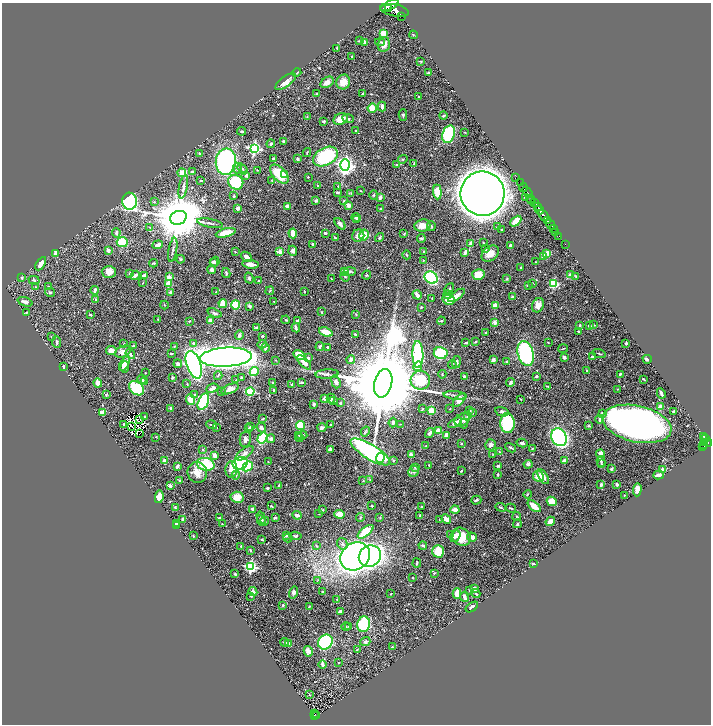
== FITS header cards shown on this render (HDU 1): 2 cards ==
NAXIS1  =                 1417
NAXIS2  =                 1444

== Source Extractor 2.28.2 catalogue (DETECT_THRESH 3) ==
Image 1417 x 1444 px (HDU 1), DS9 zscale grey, zoomed out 1/2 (1 PNG px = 2 x 2 image px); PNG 713 x 726 px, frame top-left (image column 1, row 1443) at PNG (2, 3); each listed source drawn as its Kron ellipse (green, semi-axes under 4 px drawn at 4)
Background 0.517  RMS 0.012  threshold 0.0357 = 3 sigma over >= 5 px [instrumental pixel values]
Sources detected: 622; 31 cannot appear on this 1/2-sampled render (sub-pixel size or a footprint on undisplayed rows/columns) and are neither listed nor drawn; of the other 591, the 500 brightest by FLUX_AUTO listed and drawn (91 fainter detections omitted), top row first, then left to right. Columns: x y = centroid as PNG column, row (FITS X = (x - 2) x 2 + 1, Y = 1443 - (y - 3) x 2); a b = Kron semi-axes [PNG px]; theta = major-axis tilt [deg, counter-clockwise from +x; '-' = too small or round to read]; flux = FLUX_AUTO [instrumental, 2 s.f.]
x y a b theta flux
390 5 10 3 26 1800
388 9 2 2 - 290
395 10 14 6 -10 2700
401 16 2 1 - 38
383 33 4 3 - 31
413 35 4 2 - 1.5
359 41 4 2 - 1.6
364 42 3 3 - 12
380 42 5 2 - 2.3
384 44 7 5 75 14
337 48 2 2 - 1.9
352 56 2 2 - 1.9
421 61 3 2 - 2.1
297 72 5 2 - 2.5
428 73 2 2 - 6.8
286 82 12 5 36 20
327 82 7 5 33 15
343 82 7 7 - 26
317 94 2 2 - 3.4
363 94 3 2 - 3.5
418 97 3 2 - 2.4
382 106 5 3 - 7
372 108 5 4 - 29
403 115 5 3 - 3
443 116 4 2 - 3.2
307 117 4 3 - 1.6
341 119 7 5 23 32
348 119 6 3 -23 5.9
323 121 4 3 - 3.1
355 130 2 2 - 1.4
242 131 4 2 - 2.7
465 132 3 2 - 1.4
448 134 9 6 71 230
283 141 3 2 - 5.3
271 144 4 3 - 4.5
254 148 4 4 - 450
307 152 4 2 - 1.7
199 153 3 2 - 1.9
325 157 13 8 29 160
273 159 3 2 - 3
298 159 3 2 - 3.3
403 159 5 3 - 1.8
226 162 13 10 84 430
414 163 4 2 - 1.6
345 165 5 5 - 950
397 165 3 2 - 1.7
238 168 5 4 - 5.8
242 169 6 3 -53 3.1
257 170 2 2 - 1.7
192 172 3 3 - 4.7
182 173 4 3 - 24
279 174 11 6 -46 69
246 175 3 2 - 6.3
284 175 4 3 - 7.9
308 177 3 2 - 1.6
516 178 3 1 - 24
201 181 3 2 - 2.4
272 181 4 3 - 1.7
236 182 8 7 - 160
520 183 3 2 - 28
318 186 3 2 - 1.8
338 186 3 2 - 1.3
183 187 12 3 78 6.4
523 187 4 2 - 500
361 191 2 2 - 1.2
337 192 4 2 - 2.9
437 192 7 4 -86 44
527 192 6 2 -53 550
351 193 3 2 - 1.3
482 194 22 22 - 5500
374 195 4 3 - 2
234 196 3 2 - 2.2
380 197 4 3 - 7.2
525 197 2 2 - 1.8
530 198 4 2 - 140
129 201 8 7 - 370
316 201 4 3 - 3.4
344 201 4 3 - 2.1
531 201 4 2 - 110
154 202 3 3 - 2
535 203 2 2 - 240
348 205 3 3 - 15
287 207 3 2 - 13
538 207 4 1 - 170
238 208 3 3 - 12
381 209 4 3 - 2.3
540 210 4 2 - 600
543 215 6 2 -50 980
356 217 4 4 - 4.4
178 218 8 6 22 15000
357 220 3 2 - 1.4
516 221 6 3 45 40
547 221 3 2 - 250
210 223 13 2 -11 5.6
340 224 6 3 -48 11
550 224 6 2 -48 430
422 226 8 6 8 25
431 226 5 3 - 2.4
498 226 3 2 - 2.1
149 227 4 3 - 1.8
501 229 2 2 - 1.3
553 229 3 2 - 170
556 232 3 2 - 48
116 233 5 3 - 4.8
226 233 10 3 15 46
293 233 5 3 - 25
325 233 3 2 - 4.3
404 234 3 2 - 2.2
364 235 5 4 - 38
358 236 6 6 - 13
559 236 4 1 - 37
335 238 4 2 - 1.3
380 238 5 3 - 2.7
421 238 4 3 - 4.5
122 242 5 5 - 62
483 243 2 2 - 2.1
313 244 3 3 - 6.2
470 244 4 3 - 6.7
158 245 5 3 - 11
565 245 3 1 - 8.4
511 246 3 3 - 5.4
486 249 3 3 - 2.5
108 250 4 3 - 5.1
173 250 12 3 80 6.1
293 251 5 4 - 9.8
235 252 3 2 - 1.4
280 252 3 2 - 37
424 252 3 2 - 1.7
55 253 4 3 - 11
465 253 3 2 - 9.4
547 253 4 3 - 18
490 254 9 7 39 20
407 255 4 3 - 2.1
543 256 3 3 - 18
246 257 6 3 -41 13
180 259 4 3 - 2.4
423 260 2 2 - 1.1
213 262 4 3 - 3.8
215 262 5 4 - 5
536 262 2 2 - 1.2
153 263 4 2 - 2.7
41 264 7 4 57 16
250 264 8 3 -8 14
521 268 2 2 - 2
212 270 4 4 - 5.9
344 271 2 2 - 36
350 271 6 4 3 5.4
109 272 7 6 - 14
130 273 2 2 - 1.9
226 273 5 2 - 3.4
478 274 6 5 - 36
135 275 5 3 - 6.2
366 275 5 3 - 1.9
571 275 2 2 - 42
145 276 4 3 - 13
576 276 4 3 - 1.9
169 277 2 2 - 29
345 277 5 3 - 3.2
21 278 4 3 - 2.3
249 278 5 3 - 3.8
431 278 7 5 -40 220
331 279 2 2 - 1.2
507 279 3 3 - 2.2
34 280 6 3 -15 3.4
259 281 3 2 - 2.9
143 283 3 2 - 1.2
532 283 3 2 - 1.4
169 284 3 2 - 44
554 284 4 3 - 110
528 285 3 2 - 4.3
35 287 4 3 - 1.7
49 287 3 3 - 2.3
95 290 4 3 - 9.4
449 290 7 3 62 5.9
270 291 4 2 - 1.8
304 291 3 2 - 1.9
50 292 5 4 - 3.7
216 292 3 2 - 1.9
171 293 3 3 - 6.5
417 295 5 3 - 13
448 295 4 3 - 11
457 295 9 4 36 18
512 297 3 3 - 6.9
432 298 3 2 - 1.3
449 299 6 5 - 42
96 300 3 2 - 4.6
25 302 8 3 -19 9
274 302 2 2 - 1.3
223 304 4 3 - 27
164 305 4 2 - 1.5
236 305 4 4 - 66
495 305 3 3 - 24
538 305 7 5 62 16
249 306 3 3 - 6
421 307 3 2 - 2
27 312 3 2 - 2.3
321 312 3 2 - 1.4
214 313 7 3 -20 4.4
90 315 3 2 - 2.9
356 315 3 2 - 1.6
157 319 2 2 - 1.5
286 320 4 3 - 2.1
189 321 3 2 - 1.6
211 321 4 3 - 15
298 321 4 3 - 5
441 321 4 3 - 3.6
495 322 2 2 - 34
580 325 2 2 - 4.8
594 325 4 2 - 2
589 326 4 3 - 4.8
257 328 3 3 - 7.7
296 328 5 2 - 4.4
578 331 2 2 - 1.7
326 332 7 3 -22 47
486 333 2 2 - 1.8
355 334 3 2 - 2.6
239 335 4 3 - 5.6
262 336 3 2 - 1.7
51 337 4 2 - 1.6
57 342 6 4 -86 4.7
475 342 4 3 - 2.6
548 342 3 2 - 1.3
193 343 3 3 - 4.1
466 343 4 2 - 3.2
626 343 3 2 - 2.6
124 344 3 2 - 1.8
262 344 5 4 - 4.4
133 345 3 2 - 1.7
174 346 3 2 - 1.7
320 346 4 3 - 3
327 347 4 2 - 3.1
265 348 4 3 - 4.8
563 348 5 2 - 1.8
111 350 5 4 - 21
123 352 8 5 24 14
441 353 7 6 - 200
526 353 13 7 -75 340
599 353 6 2 -18 2.8
130 354 5 3 - 7.7
171 354 4 2 - 2.6
418 354 13 5 -88 240
299 355 6 4 -30 57
226 357 26 9 3 2700
564 357 3 3 - 5.8
592 357 3 3 - 4.6
308 358 4 3 - 6.4
351 359 4 3 - 9.3
647 359 5 3 - 5.3
276 360 3 2 - 1.5
493 360 4 3 - 7.1
506 361 2 2 - 1.6
304 362 9 4 -44 19
457 362 6 4 81 5.5
125 363 8 4 61 20
178 364 4 3 - 8.3
452 364 4 3 - 2.1
194 365 14 7 -71 670
418 366 5 3 - 16
63 367 3 2 - 5.1
125 367 5 4 - 6.5
587 371 3 3 - 3.4
254 372 4 4 - 44
145 373 2 2 - 1.3
327 374 12 4 3 8.6
442 374 4 2 - 2
620 374 3 2 - 5
218 376 4 3 - 2.3
464 376 3 3 - 5.1
536 376 3 2 - 3.8
241 377 2 2 - 2.2
172 378 3 2 - 3.9
643 379 2 2 - 2.1
142 380 5 4 - 6.6
236 380 2 2 - 1.3
420 380 10 9 - 84
145 382 3 3 - 4.8
273 382 2 2 - 2.3
336 382 6 4 -71 8.5
510 382 4 3 - 4.8
98 383 4 3 - 25
187 383 3 2 - 1.5
302 383 4 2 - 3.5
383 383 14 8 77 69000
292 384 3 3 - 3.8
547 386 3 2 - 1.5
137 388 8 6 -41 160
212 388 6 3 25 12
230 389 9 4 23 13
617 389 3 2 - 1.4
274 390 4 3 - 2.9
250 391 4 4 - 130
221 392 3 2 - 1.5
661 393 5 2 - 8.2
106 395 3 3 - 2.8
195 395 3 3 - 2.8
455 395 11 2 -5 6.3
325 399 2 2 - 36
331 399 5 3 - 4.5
521 399 3 2 - 1.3
190 400 5 4 - 25
459 400 8 4 46 20
334 401 2 2 - 13
203 402 9 5 65 220
340 403 4 3 - 2.7
314 404 3 2 - 3.3
660 407 4 3 - 17
171 408 3 2 - 2.8
422 409 4 3 - 2.2
450 409 3 2 - 1.2
431 410 3 3 - 76
470 411 3 2 - 1.7
502 412 7 4 -13 5.8
673 412 3 2 - 4.9
102 413 4 3 - 13
472 413 3 2 - 1.4
602 413 4 3 - 5.6
467 416 4 3 - 4
145 417 4 2 - 2.6
140 419 2 1 - 1.3
263 419 3 2 - 1.6
600 419 4 3 - 11
462 420 8 6 35 18
393 423 5 4 - 5
455 423 8 3 28 8.9
507 423 10 7 -88 160
124 424 2 2 - 2.2
400 424 2 2 - 1.2
464 424 5 2 - 2.8
637 424 35 18 -13 1500
212 425 6 2 -16 2.6
330 425 3 2 - 1.8
131 426 2 1 - 1.5
300 426 4 4 - 75
589 426 3 3 - 2.9
250 427 4 3 - 3.4
322 427 4 3 - 4.7
216 428 4 3 - 1.9
261 428 5 3 - 9.2
249 429 4 3 - 11
365 431 5 2 - 2.7
439 431 3 3 - 44
430 433 5 3 - 10
139 434 2 1 - 1.2
299 435 4 3 - 2.5
302 435 5 3 - 8.9
446 435 4 3 - 11
704 436 4 2 - 120
156 437 3 2 - 1.2
559 437 9 7 -60 420
262 438 6 4 58 89
299 438 4 3 - 2.2
245 439 8 5 83 9.7
271 439 4 3 - 5.6
706 439 2 1 - 77
461 443 3 2 - 1.2
522 443 5 3 - 5.9
705 443 4 2 - 150
708 443 4 4 - 220
703 444 2 1 - 41
491 445 5 5 - 7.8
426 446 3 3 - 1.5
703 447 4 2 - 28
511 448 6 2 -29 3.4
532 448 2 2 - 1.7
330 449 3 2 - 6.7
203 450 3 3 - 3
370 452 23 7 -31 510
499 452 4 3 - 2.5
245 453 10 5 37 10
600 453 4 3 - 12
493 454 3 2 - 1.2
214 455 4 3 - 10
411 455 4 2 - 14
380 458 5 4 - 95
164 460 3 3 - 6.3
393 460 4 2 - 1.8
564 460 4 3 - 8.6
268 462 2 2 - 1.1
601 462 5 3 - 4
240 463 7 6 - 310
206 464 9 6 -12 96
528 464 4 4 - 5.7
602 464 3 2 - 1.5
429 465 2 2 - 1.9
177 466 4 3 - 6.3
248 466 5 4 - 140
498 466 4 3 - 3.8
415 467 4 3 - 2.2
231 469 8 6 87 22
612 469 3 2 - 3.9
663 470 4 3 - 14
413 471 6 5 - 5.2
461 471 3 2 - 2.2
197 472 10 9 - 29
236 475 4 3 - 2.6
498 475 3 2 - 3.4
658 475 5 3 - 12
538 476 6 5 - 27
543 477 8 3 -59 18
370 479 4 3 - 1.6
363 480 3 3 - 1.5
180 481 3 3 - 5.1
601 484 3 3 - 5.6
617 484 3 2 - 4.9
170 486 3 2 - 7.5
279 486 3 2 - 5.2
267 488 3 2 - 2.7
637 490 6 4 87 16
527 494 4 3 - 1.8
624 495 2 2 - 1.3
159 497 6 4 81 29
237 497 6 5 - 32
476 500 5 3 - 3.2
552 501 5 4 - 37
271 506 2 2 - 2.2
372 506 2 2 - 3.1
421 506 3 2 - 1.5
534 506 7 3 -40 56
501 507 5 2 - 2.6
175 508 3 2 - 2
511 508 5 1 - 2.2
253 509 3 3 - 5.6
323 510 3 2 - 2.3
455 510 4 3 - 17
319 514 2 2 - 1.2
339 514 5 4 - 24
297 515 5 3 - 11
420 516 3 3 - 2.7
517 516 4 2 - 1.5
360 517 4 3 - 2.3
380 517 3 2 - 1.3
219 518 3 2 - 1.7
261 518 6 4 -75 4.3
275 518 4 3 - 4.2
183 519 4 2 - 12
440 519 4 2 - 1.5
446 519 5 3 - 21
261 520 5 3 - 3
265 521 4 3 - 2.1
550 521 5 3 - 21
176 523 2 2 - 2.8
222 524 4 2 - 1.5
517 524 4 3 - 3.1
177 526 4 2 - 3.8
365 532 9 4 38 80
286 535 3 3 - 5.5
450 535 3 3 - 1.5
193 536 2 2 - 1.5
296 536 6 4 -7 5.1
455 536 6 4 54 9.5
461 537 10 8 -35 53
472 537 5 3 - 17
288 538 4 3 - 2.8
262 540 3 2 - 2.6
342 544 6 5 - 6
241 546 2 2 - 1.7
316 546 4 3 - 2.3
423 546 4 3 - 5.6
250 550 4 2 - 2.4
438 551 6 6 - 51
355 556 16 13 36 1800
370 556 11 10 - 670
417 563 4 2 - 2.7
533 564 3 2 - 4.7
251 567 4 4 - 310
434 573 3 3 - 1.3
235 574 3 3 - 2.9
413 578 2 2 - 2.1
317 580 4 2 - 1.4
474 588 4 3 - 8.1
470 590 3 3 - 1.8
253 592 4 3 - 9.9
322 592 3 3 - 3.3
293 593 6 4 74 7.5
457 593 5 3 - 24
476 593 4 2 - 2.6
391 594 3 2 - 1.2
251 596 3 1 - 1.3
464 597 5 3 - 9.9
337 599 2 2 - 1.3
283 605 3 2 - 2.5
309 606 2 2 - 1.4
472 607 7 3 34 5.4
340 611 4 3 - 4
364 624 8 6 76 240
346 627 4 3 - 2.1
349 627 4 3 - 2
285 642 4 2 - 3.4
325 642 8 7 - 360
365 642 5 4 - 5.7
288 644 4 3 - 7.7
392 647 3 2 - 1.9
357 650 3 3 - 1.5
308 651 5 4 - 13
338 663 2 2 - 1.9
323 665 4 3 - 7.8
310 695 3 2 - 1.1
315 714 2 1 - 23
314 715 4 2 - 71
317 715 2 1 - 23
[91 fainter detections neither listed nor drawn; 31 sub-pixel or undisplayed-footprint detections neither listed nor drawn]